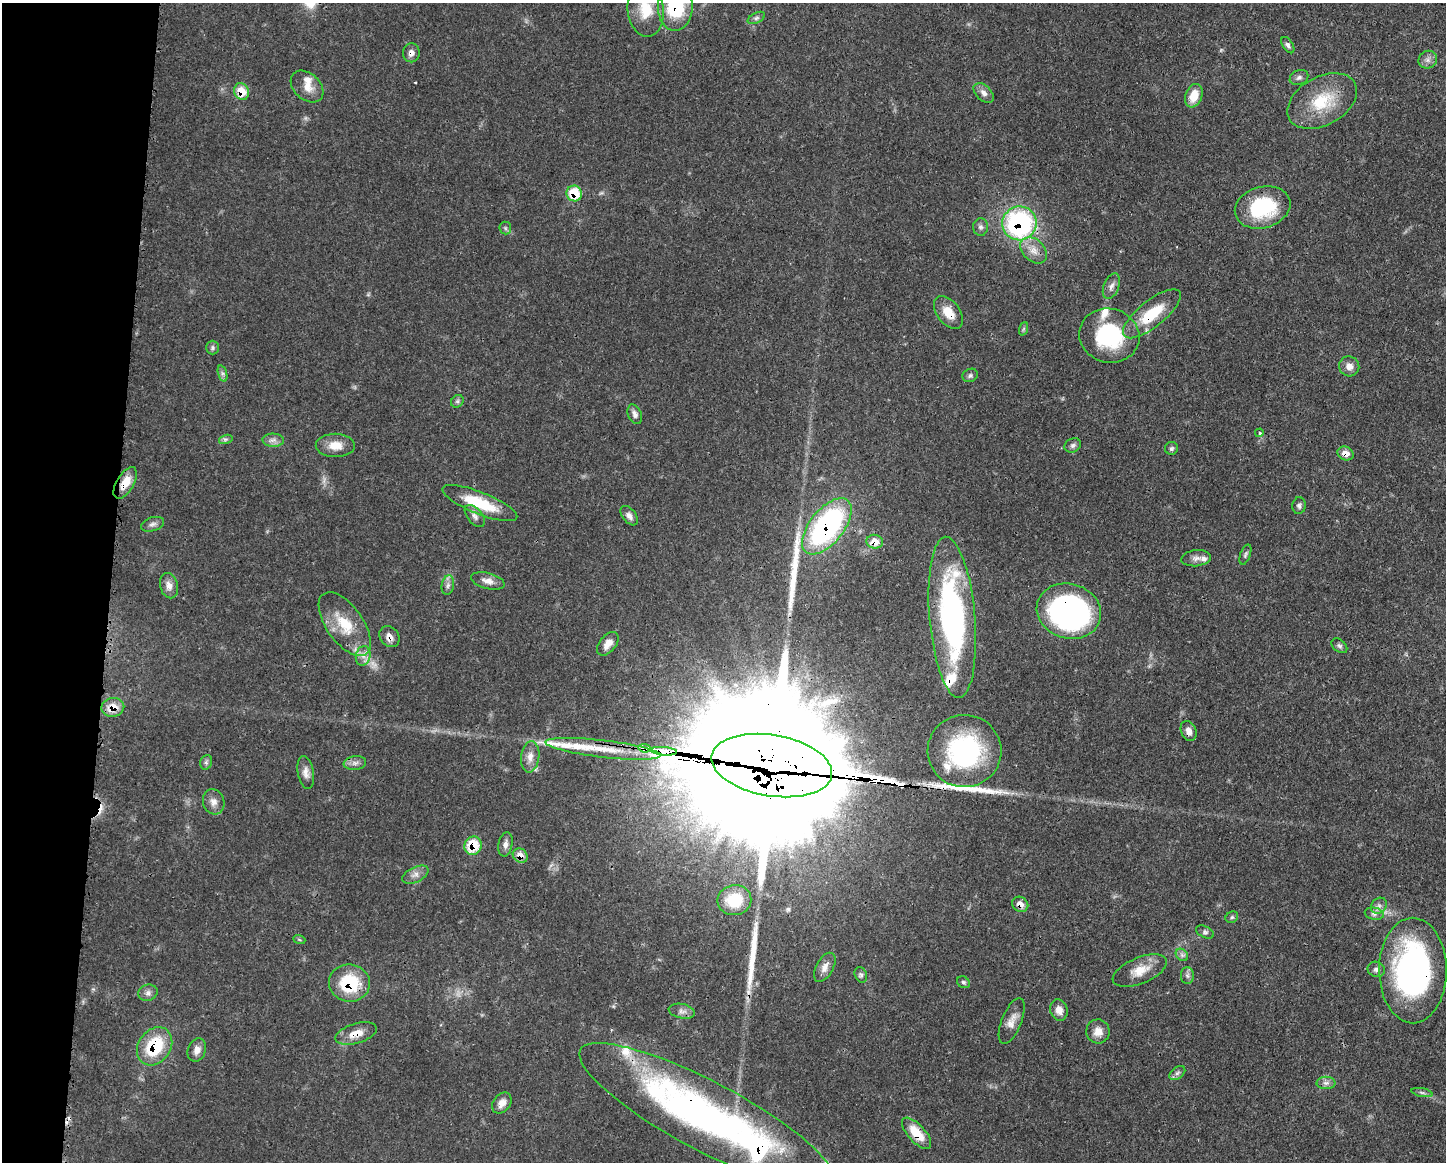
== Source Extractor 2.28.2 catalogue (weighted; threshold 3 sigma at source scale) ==
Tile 7 of 3 x 4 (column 1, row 3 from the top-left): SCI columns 118-1561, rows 1161-2320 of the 4678 x 4645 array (HDU 1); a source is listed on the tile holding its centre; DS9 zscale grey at full resolution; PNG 1448 x 1164 px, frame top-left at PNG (2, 3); each listed source drawn as its Kron ellipse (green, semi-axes under 4 px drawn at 4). Shown black and unused: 8% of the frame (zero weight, under 3 of 4 exposures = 1% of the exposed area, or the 3 px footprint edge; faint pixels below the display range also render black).
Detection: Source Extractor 2.28.2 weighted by HDU 2 'WHT'; one run over the whole footprint, this tile lists its part. Background 0.0581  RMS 0.0033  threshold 0.015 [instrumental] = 3 sigma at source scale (4.5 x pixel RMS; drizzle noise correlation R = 1.50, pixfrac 1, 0.05/0.05 arcsec/px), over >= 5 px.
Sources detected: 123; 2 too faint to see at this stretch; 3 inside a brighter object's white glare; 2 cosmic-ray / hot-pixel residue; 5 long thin detections or spike segments (spike, bleed or trail) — neither listed nor drawn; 9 inside a brighter listed object's ellipse — not listed separately; the other 102 listed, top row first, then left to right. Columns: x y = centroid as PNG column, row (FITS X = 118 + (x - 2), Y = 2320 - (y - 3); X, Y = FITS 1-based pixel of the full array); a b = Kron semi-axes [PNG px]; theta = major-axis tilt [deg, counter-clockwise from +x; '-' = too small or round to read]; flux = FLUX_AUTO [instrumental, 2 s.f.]
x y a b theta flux
675 6 24 17 88 23
646 9 28 18 -85 9
756 18 9 5 27 0.92
1288 45 9 5 -57 0.96
411 53 9 8 - 1.7
1428 60 9 8 - 1.7
1299 77 9 7 23 1.2
307 87 19 13 -43 4.1
241 91 8 7 - 6.7
984 93 12 7 -43 1.8
1194 96 12 8 69 5.9
1322 101 37 24 29 16
574 193 8 7 - 11
1263 207 28 20 15 25
1019 223 17 17 - 59
981 227 9 7 -89 1.2
505 228 6 6 - 0.7
1034 250 15 11 -44 3.8
1111 286 13 7 68 1.9
948 313 19 11 -53 5.6
1152 314 35 13 39 14
1023 329 7 4 70 0.6
1109 336 30 27 -15 31
213 348 7 6 - 0.82
1349 366 10 10 - 2.5
222 373 8 4 -72 0.81
970 375 8 6 24 0.83
457 401 7 5 45 0.79
635 414 10 6 -67 1.4
1259 433 4 4 - 0.67
226 439 7 4 18 0.75
273 440 11 6 -1 1.7
335 445 19 12 -1 4.9
1073 445 8 7 - 1.1
1171 448 6 6 - 0.76
1346 453 8 6 -20 3
125 483 17 8 59 5.7
480 503 40 11 -22 14
1299 506 8 6 83 0.98
475 516 13 7 -50 1.7
629 516 11 6 -53 1.6
152 524 12 6 17 1.3
827 526 33 17 51 75
875 542 8 7 - 4.5
1245 555 10 5 70 0.76
1196 558 15 8 7 1.9
488 581 17 8 -15 2.5
448 585 10 6 79 1.2
169 586 13 9 -76 2.4
1069 611 32 27 -16 110
952 617 81 23 -85 83
345 624 37 18 -55 13
389 637 11 9 -50 2.3
608 644 14 8 51 3
1339 646 9 6 -40 0.89
363 656 10 7 76 2
113 707 11 9 12 5.3
1189 731 10 7 -66 2.1
645 748 6 3 -8 35
603 749 58 8 -7 12
664 751 13 4 -5 150
964 751 37 36 - 50
530 757 15 9 83 3.1
206 762 7 5 70 0.74
355 763 11 6 7 1.6
772 765 61 30 -9 30000
306 773 16 8 -80 2.2
214 802 13 10 -71 2.5
505 844 12 7 79 1.6
473 846 9 8 - 10
520 856 8 6 -38 3.1
415 875 14 7 26 2
734 900 17 15 10 10
1020 904 8 7 - 2.5
1379 906 9 7 44 1.5
1374 914 9 6 -12 1.2
1232 917 6 5 - 0.61
1205 932 9 5 -26 0.88
299 939 6 4 -20 0.46
1182 955 7 5 -45 0.95
825 967 16 8 61 2.5
1376 969 8 7 - 1.3
1413 970 53 34 -90 91
1140 971 29 13 22 6.4
861 975 8 6 -70 0.85
1187 975 8 6 -89 1.1
963 982 7 5 -31 0.68
349 983 20 18 -5 18
148 993 10 8 17 1.5
1059 1010 11 8 -73 2.8
682 1011 13 7 -11 1.7
1012 1021 24 10 68 3.5
1098 1031 12 12 - 3.3
356 1034 21 10 17 5
155 1046 20 16 54 19
197 1050 12 9 70 2.4
1177 1073 9 5 36 0.96
1326 1083 9 6 1 1.3
1422 1092 10 4 -11 0.87
502 1103 11 8 53 2.7
707 1116 143 34 -28 160
917 1133 19 8 -48 8.1
Overlapping masked pixels (flux is a lower limit): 29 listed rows (the first 20) at x y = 675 6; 411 53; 241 91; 574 193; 1019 223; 948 313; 1152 314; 1346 453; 125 483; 827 526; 875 542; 1069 611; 345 624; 389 637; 113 707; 1189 731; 645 748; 603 749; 664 751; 772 765
Isophote crosses this tile's border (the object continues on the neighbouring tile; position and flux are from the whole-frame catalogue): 3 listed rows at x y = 675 6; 646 9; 707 1116